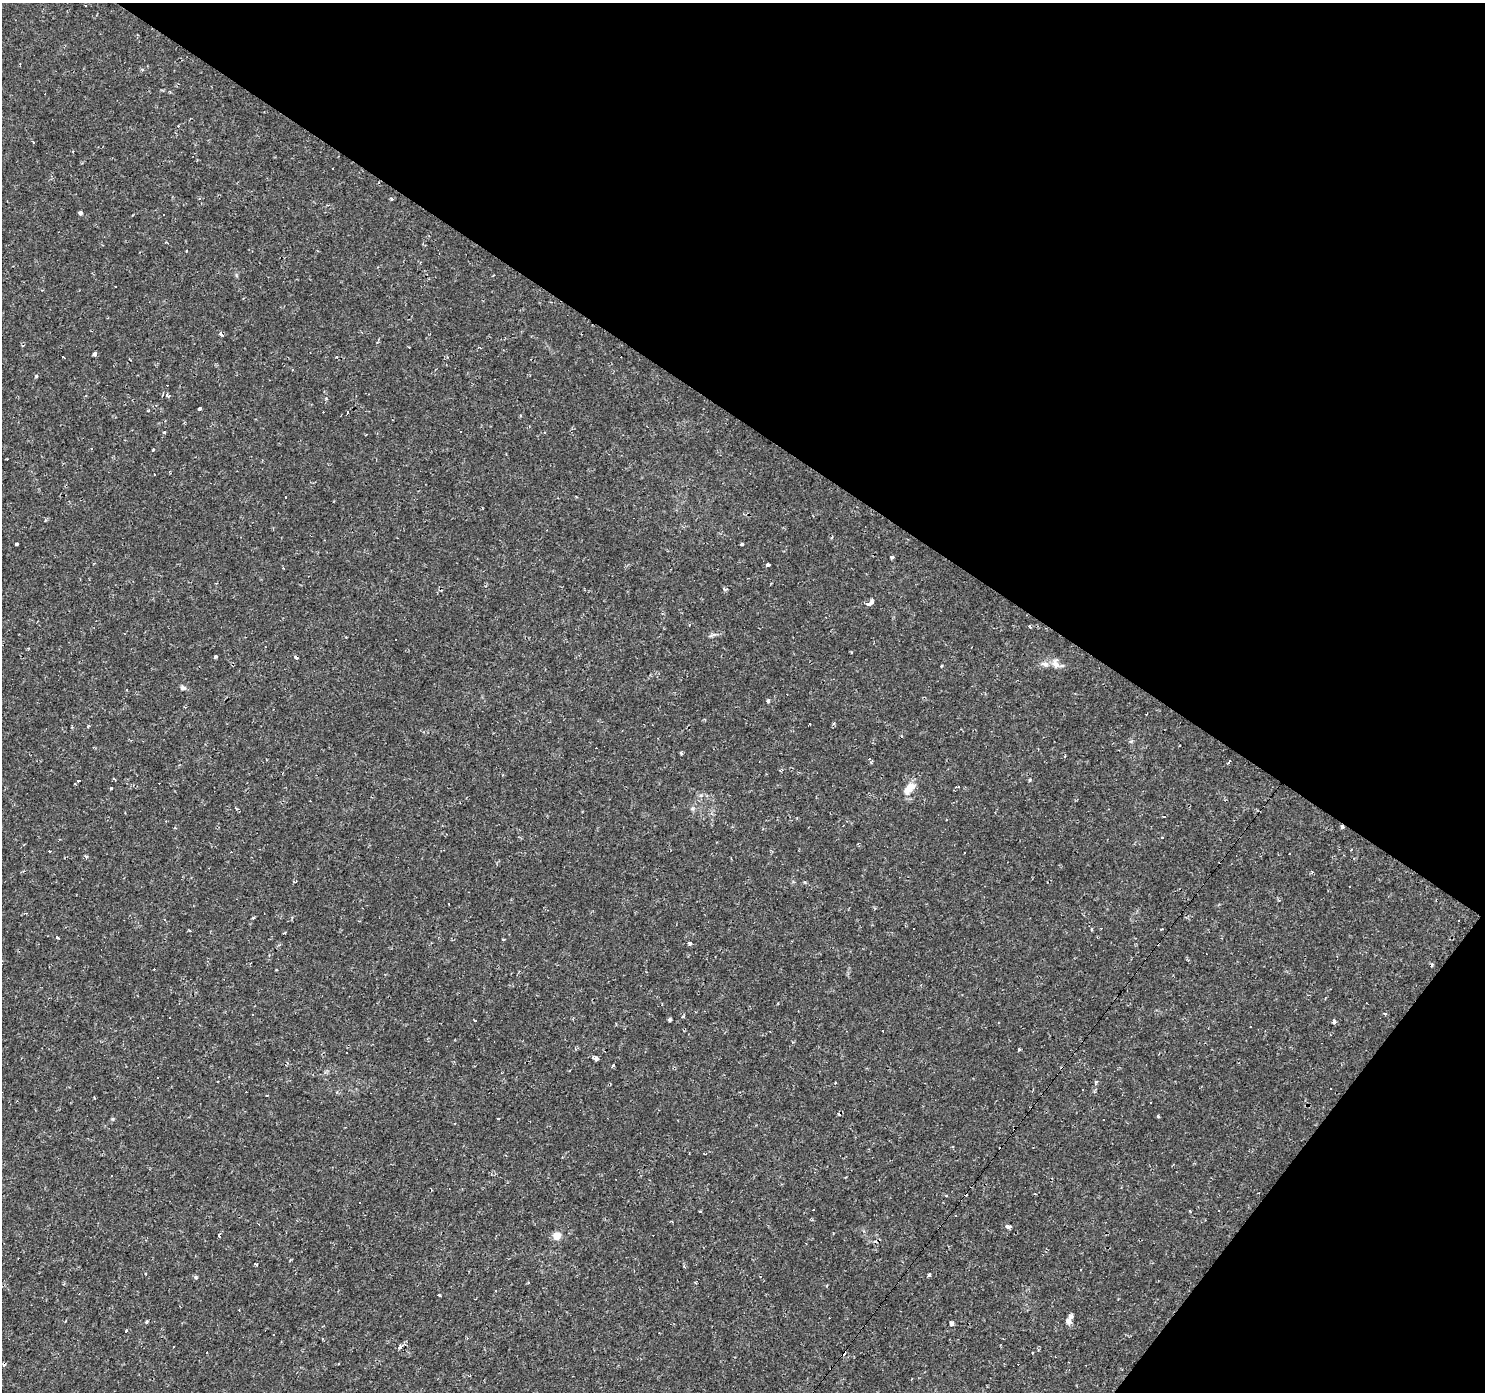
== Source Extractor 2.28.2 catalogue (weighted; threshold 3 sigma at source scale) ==
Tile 8 of 4 x 4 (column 4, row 2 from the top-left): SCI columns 4452-5934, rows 3027-4416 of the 5934 x 5985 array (HDU 1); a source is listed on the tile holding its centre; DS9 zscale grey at full resolution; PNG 1487 x 1394 px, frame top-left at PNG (2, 3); no overlay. Shown black and unused: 35% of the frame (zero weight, under 2 of 3 exposures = <1% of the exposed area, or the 3 px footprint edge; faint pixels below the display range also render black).
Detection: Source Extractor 2.28.2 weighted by HDU 2 'WHT'; one run over the whole footprint, this tile lists its part. Background 0.00108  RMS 0.0015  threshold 0.00681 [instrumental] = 3 sigma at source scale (4.5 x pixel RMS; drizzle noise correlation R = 1.50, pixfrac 1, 0.0396/0.0396 arcsec/px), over >= 5 px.
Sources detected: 148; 61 cosmic-ray / hot-pixel residue — not listed; the other 87 listed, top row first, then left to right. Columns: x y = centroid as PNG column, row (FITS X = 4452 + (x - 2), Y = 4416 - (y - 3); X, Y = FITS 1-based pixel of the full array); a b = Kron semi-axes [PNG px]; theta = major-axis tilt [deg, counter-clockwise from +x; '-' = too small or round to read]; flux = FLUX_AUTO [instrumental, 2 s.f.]
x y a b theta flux
85 6 3 2 - 0.2
332 169 3 3 - 0.33
392 198 3 3 - 0.73
80 213 4 3 - 0.83
164 215 3 3 - 0.32
221 334 5 3 - 0.46
95 354 4 3 - 0.45
63 357 3 2 - 0.27
336 357 3 3 - 0.24
292 370 3 3 - 0.23
36 376 4 3 - 0.29
167 396 8 5 -47 0.33
326 398 4 4 - 0.21
199 408 4 3 - 0.34
348 413 3 3 - 0.32
164 432 3 3 - 0.88
153 450 3 3 - 1.2
154 475 3 2 - 0.26
17 544 3 3 - 0.97
742 544 3 3 - 0.25
892 557 4 3 - 0.5
768 565 4 3 - 1.3
870 603 11 5 46 0.69
1029 626 3 3 - 0.59
216 656 4 3 - 0.39
295 657 4 3 - 1.7
1045 664 11 6 -9 0.72
1055 664 15 9 -78 0.99
941 666 3 3 - 0.14
183 687 7 6 - 0.41
768 701 4 3 - 0.47
834 723 4 3 - 0.22
809 724 3 2 - 0.18
88 726 5 3 - 0.14
901 736 4 3 - 0.14
681 753 3 3 - 0.22
869 759 4 3 - 1.8
1230 761 4 3 - 2.4
114 779 4 2 - 0.13
1030 780 4 4 - 0.17
78 781 3 3 - 150
958 787 5 3 - 0.19
111 788 3 3 - 0.2
909 789 19 9 46 1.8
692 809 6 4 18 0.22
1164 816 4 2 - 0.11
843 826 2 2 - 0.1
1342 827 3 3 - 0.61
49 851 3 3 - 1
914 929 3 3 - 1.1
189 930 4 3 - 0.15
285 933 4 2 - 0.24
58 938 4 3 - 0.3
690 943 5 4 - 0.37
252 1014 3 3 - 0.3
670 1019 4 3 - 0.4
475 1020 3 3 - 0.71
1334 1021 4 3 - 1.1
1019 1049 3 3 - 0.2
597 1058 4 4 - 0.8
613 1065 3 3 - 0.56
158 1077 3 3 - 0.45
1096 1081 5 3 - 0.18
835 1083 3 3 - 0.77
1082 1090 3 3 - 0.22
94 1098 3 3 - 0.23
1150 1102 3 3 - 3.5
1158 1116 3 3 - 0.24
1104 1119 3 3 - 0.93
112 1175 3 3 - 0.78
1190 1211 4 3 - 0.13
1009 1227 5 4 - 0.66
219 1236 4 3 - 0.2
557 1236 5 5 - 3.5
256 1264 3 3 - 0.47
684 1267 5 3 - 0.15
1081 1270 3 2 - 0.19
929 1274 3 3 - 0.87
196 1277 4 3 - 0.3
495 1290 3 2 - 0.22
440 1295 3 3 - 0.36
1071 1316 4 4 - 0.76
1068 1320 5 5 - 0.82
146 1322 4 4 - 0.19
951 1323 4 4 - 1.9
174 1347 3 3 - 0.44
400 1347 5 4 - 0.55
Overlapping masked pixels (flux is a lower limit): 2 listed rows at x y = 295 657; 1342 827
Unlisted compact peaks at least as high as the median listed source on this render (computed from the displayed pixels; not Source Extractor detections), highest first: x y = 113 1119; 805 882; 86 856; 236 275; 1131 741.